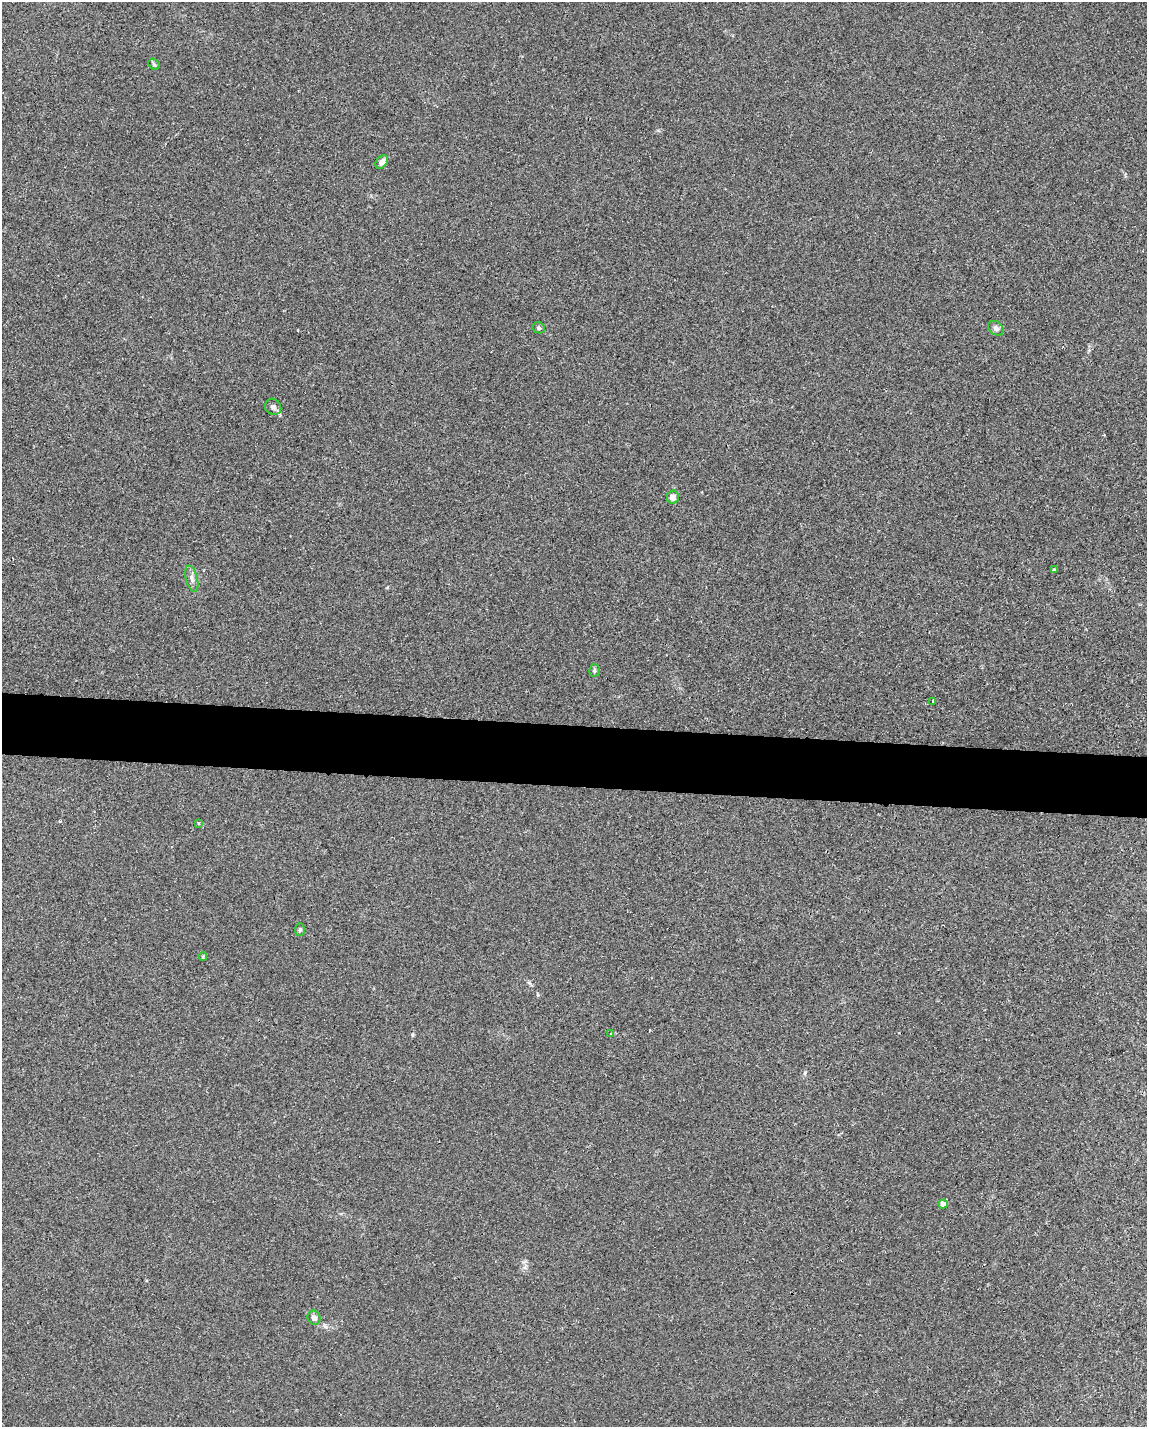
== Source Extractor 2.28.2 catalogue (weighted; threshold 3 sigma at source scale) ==
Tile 6 of 4 x 3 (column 2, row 2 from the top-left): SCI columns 1183-2327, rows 1650-3074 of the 4651 x 4613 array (HDU 1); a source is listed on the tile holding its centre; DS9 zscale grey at full resolution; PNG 1149 x 1429 px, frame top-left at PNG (2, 2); each listed source drawn as its Kron ellipse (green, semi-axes under 4 px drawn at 4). Shown black and unused: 4% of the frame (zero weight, under 2 of 3 exposures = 2% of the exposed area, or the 3 px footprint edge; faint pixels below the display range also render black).
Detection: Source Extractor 2.28.2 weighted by HDU 2 'WHT'; one run over the whole footprint, this tile lists its part. Background 0.029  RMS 0.0075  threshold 0.0335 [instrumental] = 3 sigma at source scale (4.5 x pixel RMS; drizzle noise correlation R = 1.50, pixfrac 1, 0.05/0.05 arcsec/px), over >= 5 px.
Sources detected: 18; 2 cosmic-ray / hot-pixel residue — neither listed nor drawn; the other 16 listed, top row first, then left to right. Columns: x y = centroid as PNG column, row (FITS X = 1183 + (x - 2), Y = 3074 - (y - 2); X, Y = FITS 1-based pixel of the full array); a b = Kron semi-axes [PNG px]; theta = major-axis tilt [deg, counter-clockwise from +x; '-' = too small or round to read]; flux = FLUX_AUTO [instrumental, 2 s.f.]
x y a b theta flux
154 64 6 5 - 1.1
382 162 7 5 51 4.5
539 328 6 5 - 1.7
996 328 8 6 -39 2.8
273 407 8 7 - 2.5
673 497 6 6 - 5.6
1054 570 4 3 - 1.1
192 579 13 6 -76 3.3
594 670 6 5 - 1.4
932 701 4 2 - 0.76
199 823 4 3 - 0.61
300 930 6 5 - 1.3
203 957 4 3 - 0.77
610 1034 3 3 - 0.8
943 1204 4 4 - 6.9
314 1318 7 6 - 2.8